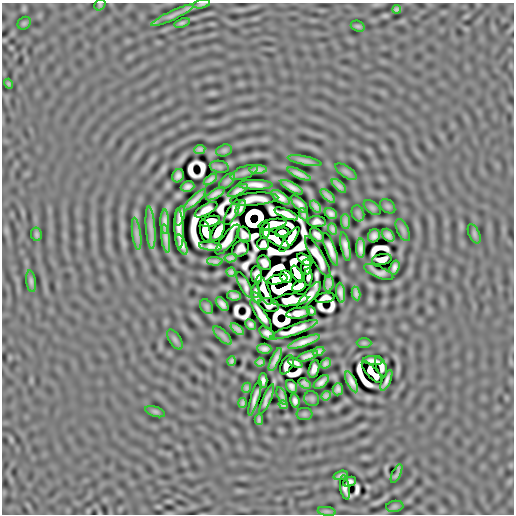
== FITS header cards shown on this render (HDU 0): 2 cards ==
NAXIS1  =                  512
NAXIS2  =                  512

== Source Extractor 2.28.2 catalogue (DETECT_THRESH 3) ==
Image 512 x 512 px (HDU 0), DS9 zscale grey, 1 PNG px = 1 image px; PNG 516 x 516 px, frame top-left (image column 1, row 512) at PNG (2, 3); each listed source drawn as its Kron ellipse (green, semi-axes under 4 px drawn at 4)
Background 7.85e-06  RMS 3.0e-04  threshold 8.97e-04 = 3 sigma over >= 5 px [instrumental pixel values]
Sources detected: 180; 28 with non-positive FLUX_AUTO (blend fragments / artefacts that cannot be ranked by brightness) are neither listed nor drawn; the other 152 listed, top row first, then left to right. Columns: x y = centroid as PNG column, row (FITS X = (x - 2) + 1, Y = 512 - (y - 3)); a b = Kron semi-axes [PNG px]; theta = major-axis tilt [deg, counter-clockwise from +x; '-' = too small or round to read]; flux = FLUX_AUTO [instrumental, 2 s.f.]
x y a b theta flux
202 4 8 4 9 0.036
100 5 6 5 - 0.025
397 9 4 3 - 0.035
172 15 23 4 25 0.1
24 23 7 6 - 0.032
182 23 8 4 18 0.037
358 26 7 5 -19 0.029
8 84 5 4 - 0.029
200 149 5 4 - 0.049
224 150 8 5 15 0.038
305 161 17 4 -12 0.093
219 167 9 6 -10 0.037
258 170 8 4 4 0.078
244 172 14 6 21 0.072
346 172 12 5 -34 0.049
299 174 12 4 -25 0.1
178 176 7 5 62 0.07
210 179 8 3 37 0.061
227 181 10 5 45 0.05
255 185 17 5 0 0.14
339 186 9 4 -43 0.07
188 187 7 5 18 0.073
292 187 12 4 -29 0.11
238 190 11 4 29 0.099
215 194 10 4 30 0.085
328 196 9 3 -43 0.066
280 197 10 5 -35 0.13
254 199 24 6 4 0.018
195 200 14 4 44 0.12
299 204 11 5 -46 0.077
316 206 7 4 -51 0.067
388 206 9 6 -40 0.038
241 208 8 4 67 0.06
372 208 9 5 -37 0.037
206 210 12 5 30 0.096
232 212 14 5 62 0.015
358 213 8 6 -69 0.039
286 214 12 4 -23 0.17
303 214 6 3 -64 0.046
331 214 6 5 - 0.07
180 216 10 4 74 0.1
210 221 10 5 15 0.2
345 221 7 4 -84 0.06
165 222 12 4 -89 0.11
317 222 9 5 -2 0.07
273 224 14 5 9 0.013
151 228 21 4 -86 0.15
179 228 20 4 -88 0.18
332 229 5 3 - 0.047
403 230 12 5 -65 0.048
205 231 11 5 -78 0.22
218 231 10 5 58 0.39
265 231 8 4 75 0.042
282 232 7 4 11 0.16
36 234 7 5 -80 0.039
137 234 16 4 -83 0.093
474 234 10 5 -66 0.042
244 235 8 6 -63 0.022
317 235 8 5 -46 0.086
388 235 7 5 -46 0.079
374 236 7 6 - 0.078
166 238 14 3 -83 0.11
228 239 18 6 53 0.091
276 239 15 5 -33 0.12
290 240 15 4 52 0.2
263 244 6 6 - 0.012
181 245 11 4 -68 0.11
210 246 11 4 -7 0.086
345 247 14 4 -79 0.12
361 248 10 4 -90 0.1
240 249 9 7 43 0.039
331 249 17 5 -69 0.13
318 257 23 5 -60 0.11
231 258 6 4 8 0.056
382 259 10 5 9 0.13
305 260 8 4 -34 0.15
215 261 8 4 -3 0.056
264 263 8 6 -52 0.089
306 267 8 5 84 0.044
394 267 7 5 72 0.074
231 272 4 4 - 0.045
379 272 16 5 -23 0.06
297 274 9 5 -61 0.56
257 275 9 5 -83 0.071
286 277 6 5 - 0.24
308 277 9 3 89 0.058
278 279 10 4 14 0.28
31 281 11 5 -83 0.052
329 283 8 4 86 0.079
245 285 14 5 -62 0.051
299 286 7 5 33 0.28
264 290 15 5 -69 0.051
255 291 7 3 86 0.026
340 293 10 4 -83 0.091
356 293 7 4 -80 0.061
309 295 17 5 50 0.068
234 296 7 5 -9 0.059
256 298 6 3 -57 0.032
325 298 10 5 8 0.0069
290 300 18 6 6 0.18
222 304 8 5 -51 0.084
269 305 11 6 -17 0.0014
207 307 8 5 -59 0.046
311 311 5 4 - 0.044
298 313 12 5 8 0.14
261 315 18 4 -56 0.13
250 324 5 4 - 0.054
237 329 8 4 -40 0.068
294 330 25 5 20 0.23
267 333 9 5 -38 0.089
222 335 12 5 -45 0.061
175 340 11 5 -58 0.047
304 342 17 4 20 0.17
364 343 7 5 0 0.033
264 349 7 5 -2 0.076
318 351 6 4 23 0.059
307 356 11 4 19 0.09
275 360 12 4 65 0.11
232 361 5 3 - 0.037
373 361 10 4 -5 0.079
260 362 4 4 - 0.045
295 363 7 4 -25 0.06
325 363 6 4 41 0.055
287 365 10 5 63 0.061
381 366 11 5 -69 0.023
314 369 9 5 73 0.09
372 372 14 5 -48 0.097
263 380 7 4 -89 0.067
386 380 11 3 66 0.081
321 382 9 5 41 0.089
352 382 11 4 -64 0.11
305 383 6 4 -36 0.057
291 386 7 5 -59 0.072
246 388 5 4 - 0.039
338 389 6 5 - 0.065
282 396 9 4 -68 0.052
326 396 5 4 - 0.047
255 398 18 3 73 0.1
267 399 16 4 67 0.087
312 399 8 7 - 0.036
295 401 7 4 -81 0.072
243 403 5 3 - 0.039
283 405 5 4 - 0.042
155 412 10 5 -18 0.04
304 414 8 6 0 0.037
259 420 5 3 - 0.038
397 474 10 3 64 0.047
341 475 7 3 18 0.046
349 482 6 4 25 0.038
345 487 12 4 -81 0.0029
395 506 9 5 6 0.036
327 511 9 4 -8 0.042
At the frame edge (FLAGS 8, measured only in part): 1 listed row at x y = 202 4
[28 non-positive-flux detections neither listed nor drawn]